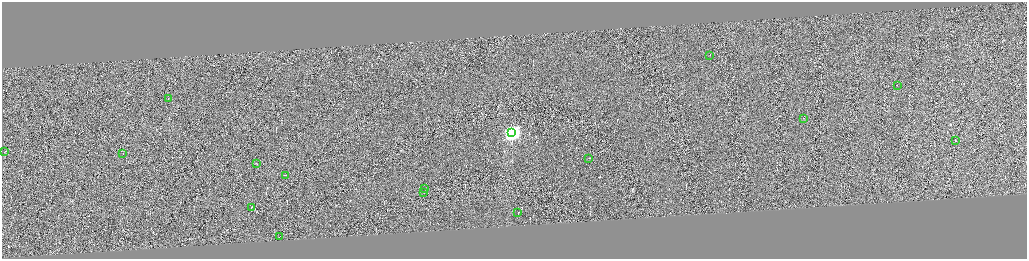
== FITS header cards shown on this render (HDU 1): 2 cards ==
NAXIS1  =                 4100
NAXIS2  =                 1026

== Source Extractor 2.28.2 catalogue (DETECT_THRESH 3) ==
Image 4100 x 1026 px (HDU 1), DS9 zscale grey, zoomed out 1/4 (1 PNG px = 4 x 4 image px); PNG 1029 x 261 px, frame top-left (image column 2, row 1026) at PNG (2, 2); each listed source drawn as its Kron ellipse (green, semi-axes under 4 px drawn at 4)
Background 0.0868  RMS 4.1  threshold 12.4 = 3 sigma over >= 5 px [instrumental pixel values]
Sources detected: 417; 401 cannot appear on this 1/4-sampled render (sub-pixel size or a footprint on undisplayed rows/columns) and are neither listed nor drawn; the other 16 listed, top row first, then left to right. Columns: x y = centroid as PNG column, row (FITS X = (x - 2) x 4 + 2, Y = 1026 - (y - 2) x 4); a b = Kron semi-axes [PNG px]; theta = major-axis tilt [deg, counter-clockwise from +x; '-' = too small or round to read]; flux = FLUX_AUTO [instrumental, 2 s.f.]
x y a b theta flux
710 55 2 1 - 10000
897 85 2 1 - 14000
168 99 2 1 - 12000
804 118 2 1 - 22000
512 132 4 4 - 650000
956 141 2 1 - 66000
5 151 2 1 - 20000
123 154 2 1 - 11000
589 158 2 1 - 23000
257 164 2 1 - 49000
286 175 2 1 - 37000
425 188 2 1 - 19000
424 192 2 1 - 35000
251 207 2 1 - 18000
518 212 3 1 - 49000
280 236 2 1 - 7500
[401 sub-pixel or undisplayed-footprint detections neither listed nor drawn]